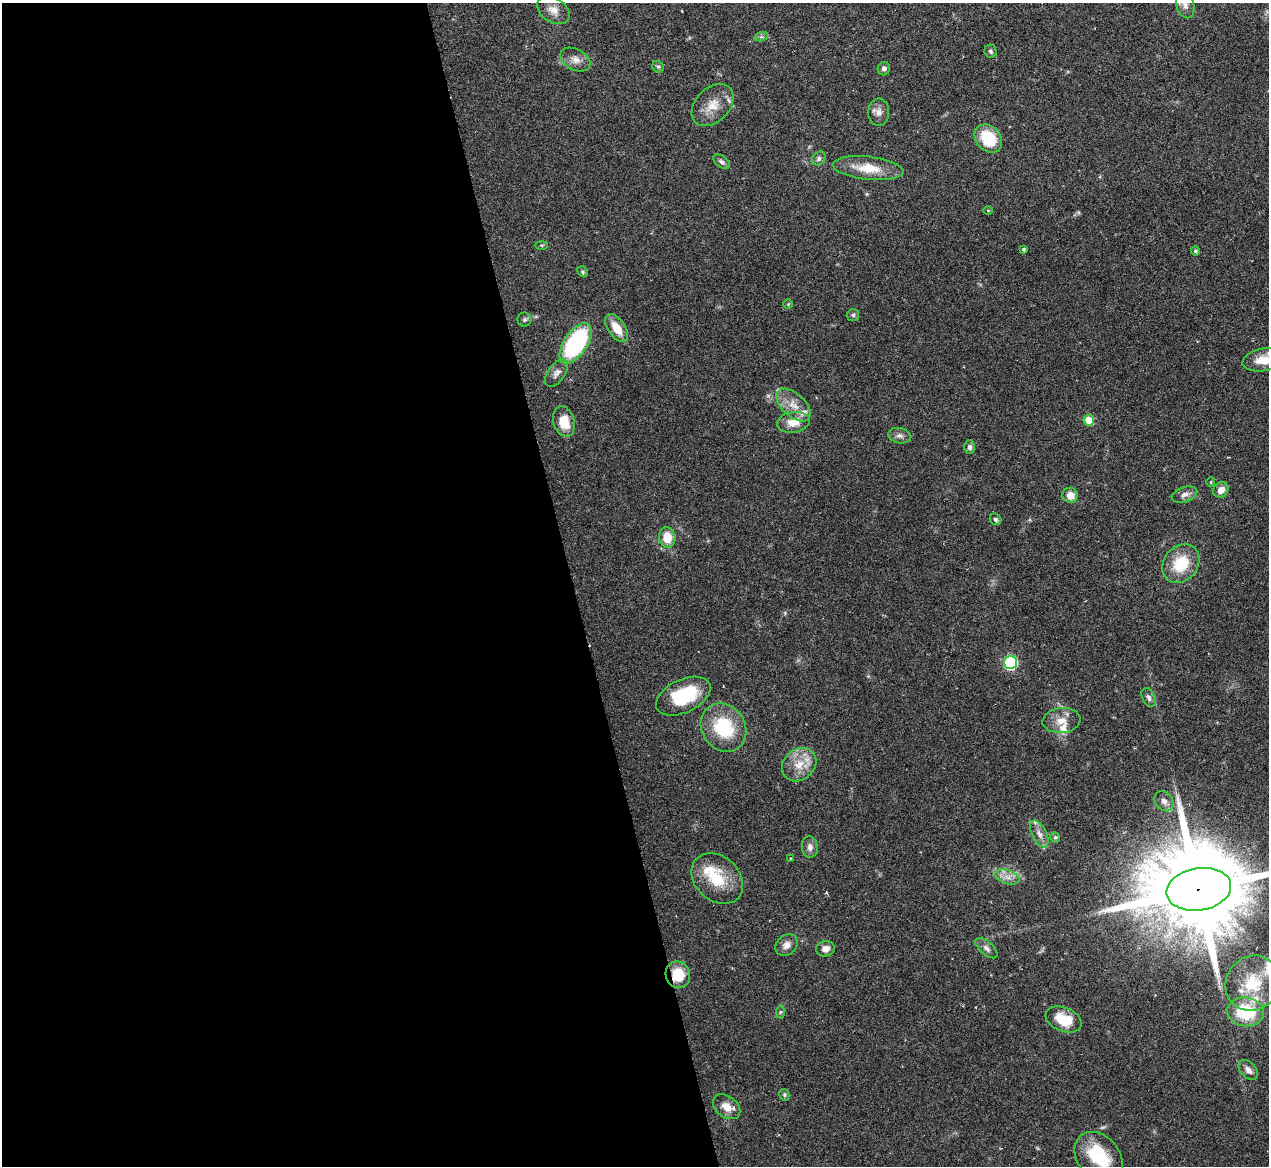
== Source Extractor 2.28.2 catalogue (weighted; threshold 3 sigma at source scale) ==
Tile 9 of 4 x 4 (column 1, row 3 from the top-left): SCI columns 485-1751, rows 2072-3235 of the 5705 x 5824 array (HDU 1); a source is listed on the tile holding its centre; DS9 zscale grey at full resolution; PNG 1271 x 1168 px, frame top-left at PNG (2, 3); each listed source drawn as its Kron ellipse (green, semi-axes under 4 px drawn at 4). Shown black and unused: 45% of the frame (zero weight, under 3 of 6 exposures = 23% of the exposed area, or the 3 px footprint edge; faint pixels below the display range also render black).
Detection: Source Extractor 2.28.2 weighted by HDU 2 'WHT'; one run over the whole footprint, this tile lists its part. Background 0.0845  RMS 0.0046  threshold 0.0187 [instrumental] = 3 sigma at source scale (4.09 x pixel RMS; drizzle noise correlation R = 1.36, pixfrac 0.8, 0.05/0.05 arcsec/px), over >= 5 px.
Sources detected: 72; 2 inside a brighter object's white glare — neither listed nor drawn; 6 inside a brighter listed object's ellipse — not listed separately; the other 64 listed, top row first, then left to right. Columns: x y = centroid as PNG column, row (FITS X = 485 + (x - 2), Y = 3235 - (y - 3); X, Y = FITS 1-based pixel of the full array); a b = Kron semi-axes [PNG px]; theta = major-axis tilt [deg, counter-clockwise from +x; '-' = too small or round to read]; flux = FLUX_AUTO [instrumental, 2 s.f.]
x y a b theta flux
1185 5 14 9 -74 2.7
553 10 18 12 -33 4.5
761 37 7 4 18 0.86
991 51 7 6 - 0.99
575 60 16 10 -28 3.7
658 67 6 5 - 0.79
884 69 7 6 - 1.4
713 105 24 17 46 8.4
879 112 14 10 90 3.2
988 139 15 12 -49 17
819 158 8 6 48 1.3
722 162 9 5 -35 1.3
868 168 35 11 -6 11
988 210 4 3 - 0.37
542 245 6 3 0 0.54
1024 249 4 4 - 0.81
1195 251 4 4 - 0.85
583 272 5 5 - 0.68
788 304 4 4 - 0.46
853 315 6 6 - 0.85
525 319 7 7 - 0.94
617 328 16 8 -55 7.8
576 343 23 11 56 57
1264 360 22 11 9 9.3
556 373 16 8 54 2.6
793 405 21 11 -42 6.6
1089 420 5 5 - 9.8
564 421 15 10 -74 8.7
793 422 16 10 9 6.6
900 436 12 7 -11 1.9
970 447 7 5 89 1.4
1211 482 5 4 - 0.48
1221 490 8 7 - 3.5
1070 495 8 7 - 4.3
1184 495 13 7 18 2.3
996 519 6 5 - 0.91
667 537 10 8 -84 8.3
1181 564 21 17 50 16
1010 663 6 6 - 57
683 696 29 16 25 26
1148 698 10 6 -64 1.6
1061 720 19 12 5 5.6
724 728 25 21 -55 26
799 765 18 15 41 8.1
1164 801 11 8 -51 2.4
1039 834 14 7 -63 3
1055 837 5 5 - 0.98
810 847 11 8 -86 2.4
790 858 3 2 - 0.28
1007 877 13 7 -19 3
717 879 29 22 -43 17
1199 889 32 21 9 11000
787 945 12 9 43 2.9
986 948 13 6 -41 2
826 949 9 7 9 3.1
678 975 13 12 - 11
1253 983 28 26 50 21
780 1012 6 4 88 0.72
1246 1012 18 14 -9 23
1063 1019 19 12 -22 11
1248 1070 12 7 -47 2.8
784 1095 6 5 - 0.65
726 1107 15 10 -37 4.9
1099 1157 28 21 -50 20
Overlapping masked pixels (flux is a lower limit): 2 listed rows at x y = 1199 889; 678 975
Isophote crosses this tile's border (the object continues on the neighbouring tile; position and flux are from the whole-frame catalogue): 3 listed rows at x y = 1185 5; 1264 360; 1199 889